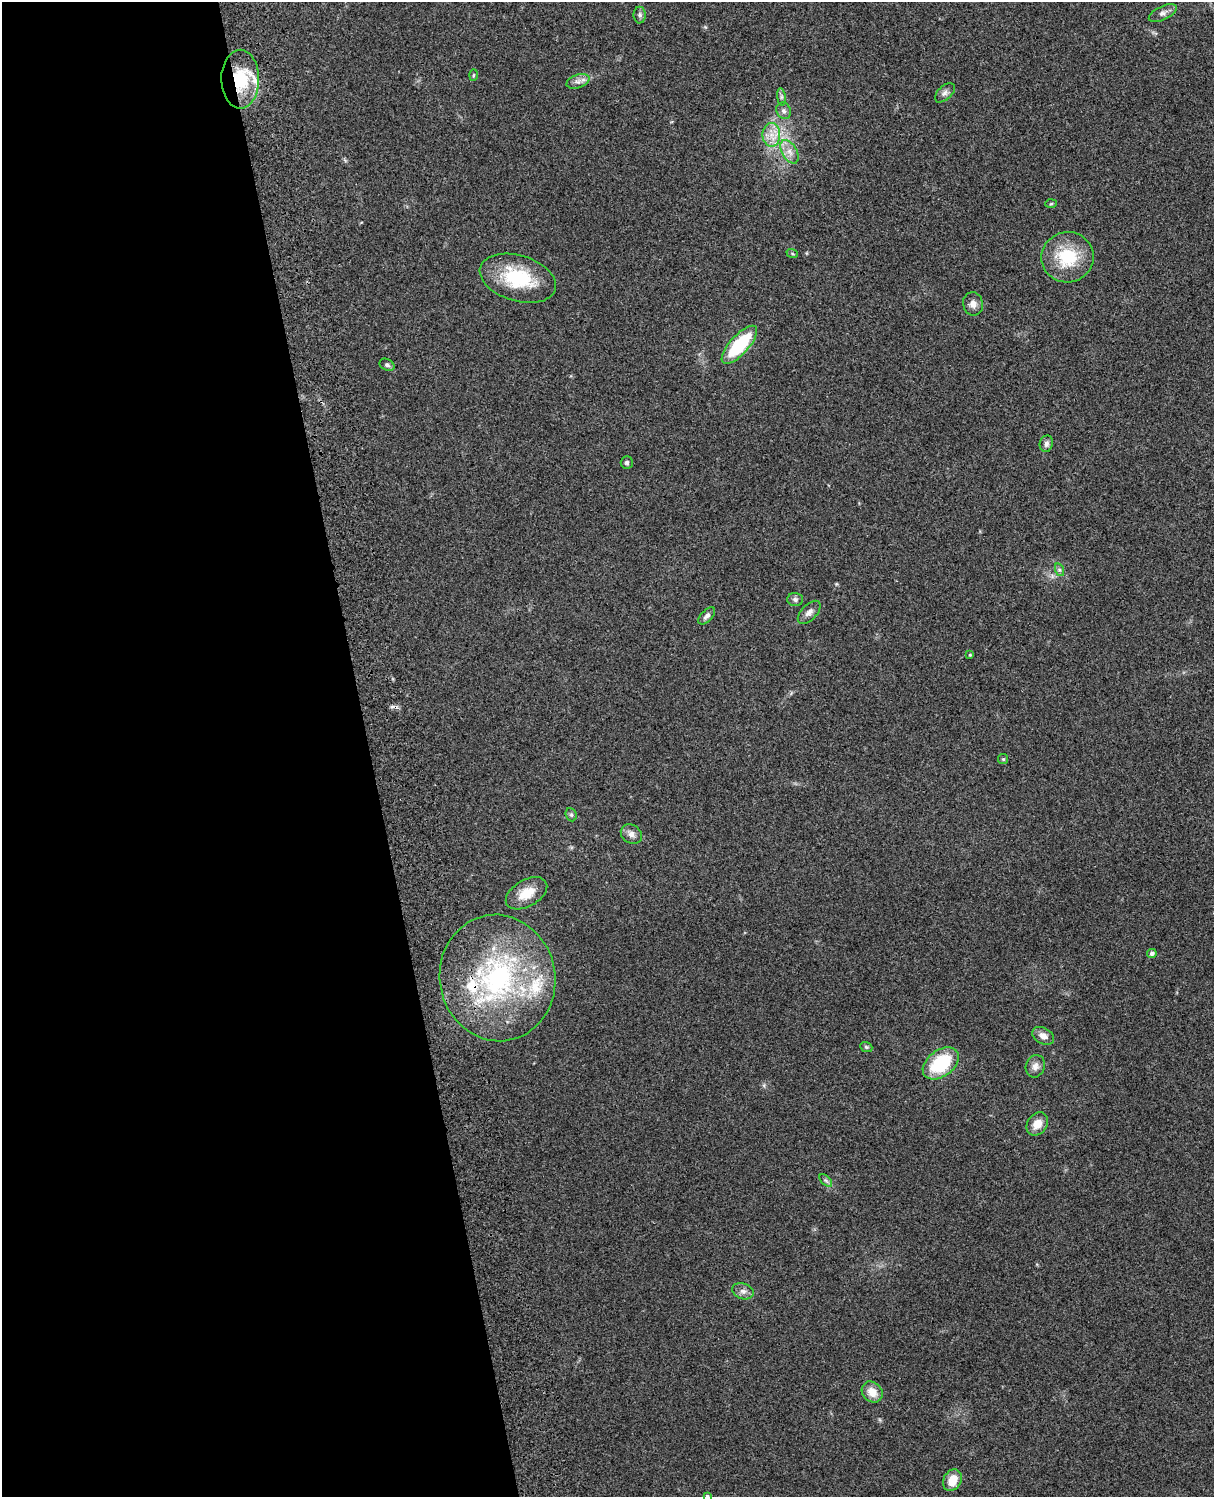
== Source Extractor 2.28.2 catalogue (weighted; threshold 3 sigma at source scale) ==
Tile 5 of 4 x 3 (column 1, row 2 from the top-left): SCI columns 119-1330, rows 1660-3154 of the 5088 x 4927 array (HDU 1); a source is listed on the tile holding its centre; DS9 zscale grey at full resolution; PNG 1216 x 1499 px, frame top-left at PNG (2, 2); each listed source drawn as its Kron ellipse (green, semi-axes under 4 px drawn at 4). Shown black and unused: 30% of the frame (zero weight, under 3 of 4 exposures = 6% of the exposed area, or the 3 px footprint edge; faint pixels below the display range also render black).
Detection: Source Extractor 2.28.2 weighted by HDU 2 'WHT'; one run over the whole footprint, this tile lists its part. Background 0.221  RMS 0.0083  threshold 0.0372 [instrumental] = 3 sigma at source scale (4.5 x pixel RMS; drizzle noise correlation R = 1.50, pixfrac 1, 0.05/0.05 arcsec/px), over >= 5 px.
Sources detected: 43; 3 inside a brighter listed object's ellipse — not listed separately; the other 40 listed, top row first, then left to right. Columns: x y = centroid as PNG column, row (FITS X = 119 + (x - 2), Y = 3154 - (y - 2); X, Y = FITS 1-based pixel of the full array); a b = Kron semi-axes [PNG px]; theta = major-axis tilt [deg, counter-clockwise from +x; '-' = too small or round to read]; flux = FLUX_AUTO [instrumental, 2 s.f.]
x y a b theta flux
1163 13 15 6 25 4
640 15 8 6 -90 2.4
474 75 6 4 88 0.92
240 79 29 19 -90 38
578 81 12 6 19 4
945 93 12 7 43 3.1
781 97 8 4 -82 1.7
784 111 8 7 - 2.7
771 135 11 9 90 8.6
790 152 13 7 -59 6.3
1051 204 6 4 3 0.97
792 253 6 3 -20 1
1067 257 26 25 - 39
518 278 39 23 -17 48
973 304 12 10 -77 5.1
739 345 24 9 48 50
387 365 8 5 -27 1.9
1046 444 8 6 74 3
627 463 6 6 - 1.7
1060 570 6 4 -71 1.6
795 599 8 6 -3 2.4
809 612 14 7 46 4.4
707 616 11 5 47 3.1
970 655 4 3 - 0.78
1003 759 5 5 - 1.1
571 815 7 5 -68 1.5
631 834 11 9 -35 4.3
526 893 22 13 30 15
1152 954 5 4 - 2.6
497 978 63 58 -79 170
1043 1036 12 8 -28 5.2
866 1047 6 4 -22 1.3
941 1063 20 13 36 45
1035 1066 11 9 71 5
1037 1124 12 9 52 9.8
826 1180 8 4 -44 1.7
743 1291 11 7 -18 4
872 1392 11 9 -45 10
952 1480 11 8 61 13
707 1496 4 3 - 1.3
Overlapping masked pixels (flux is a lower limit): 1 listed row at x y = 240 79
Isophote crosses this tile's border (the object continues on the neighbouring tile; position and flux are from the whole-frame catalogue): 1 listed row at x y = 707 1496